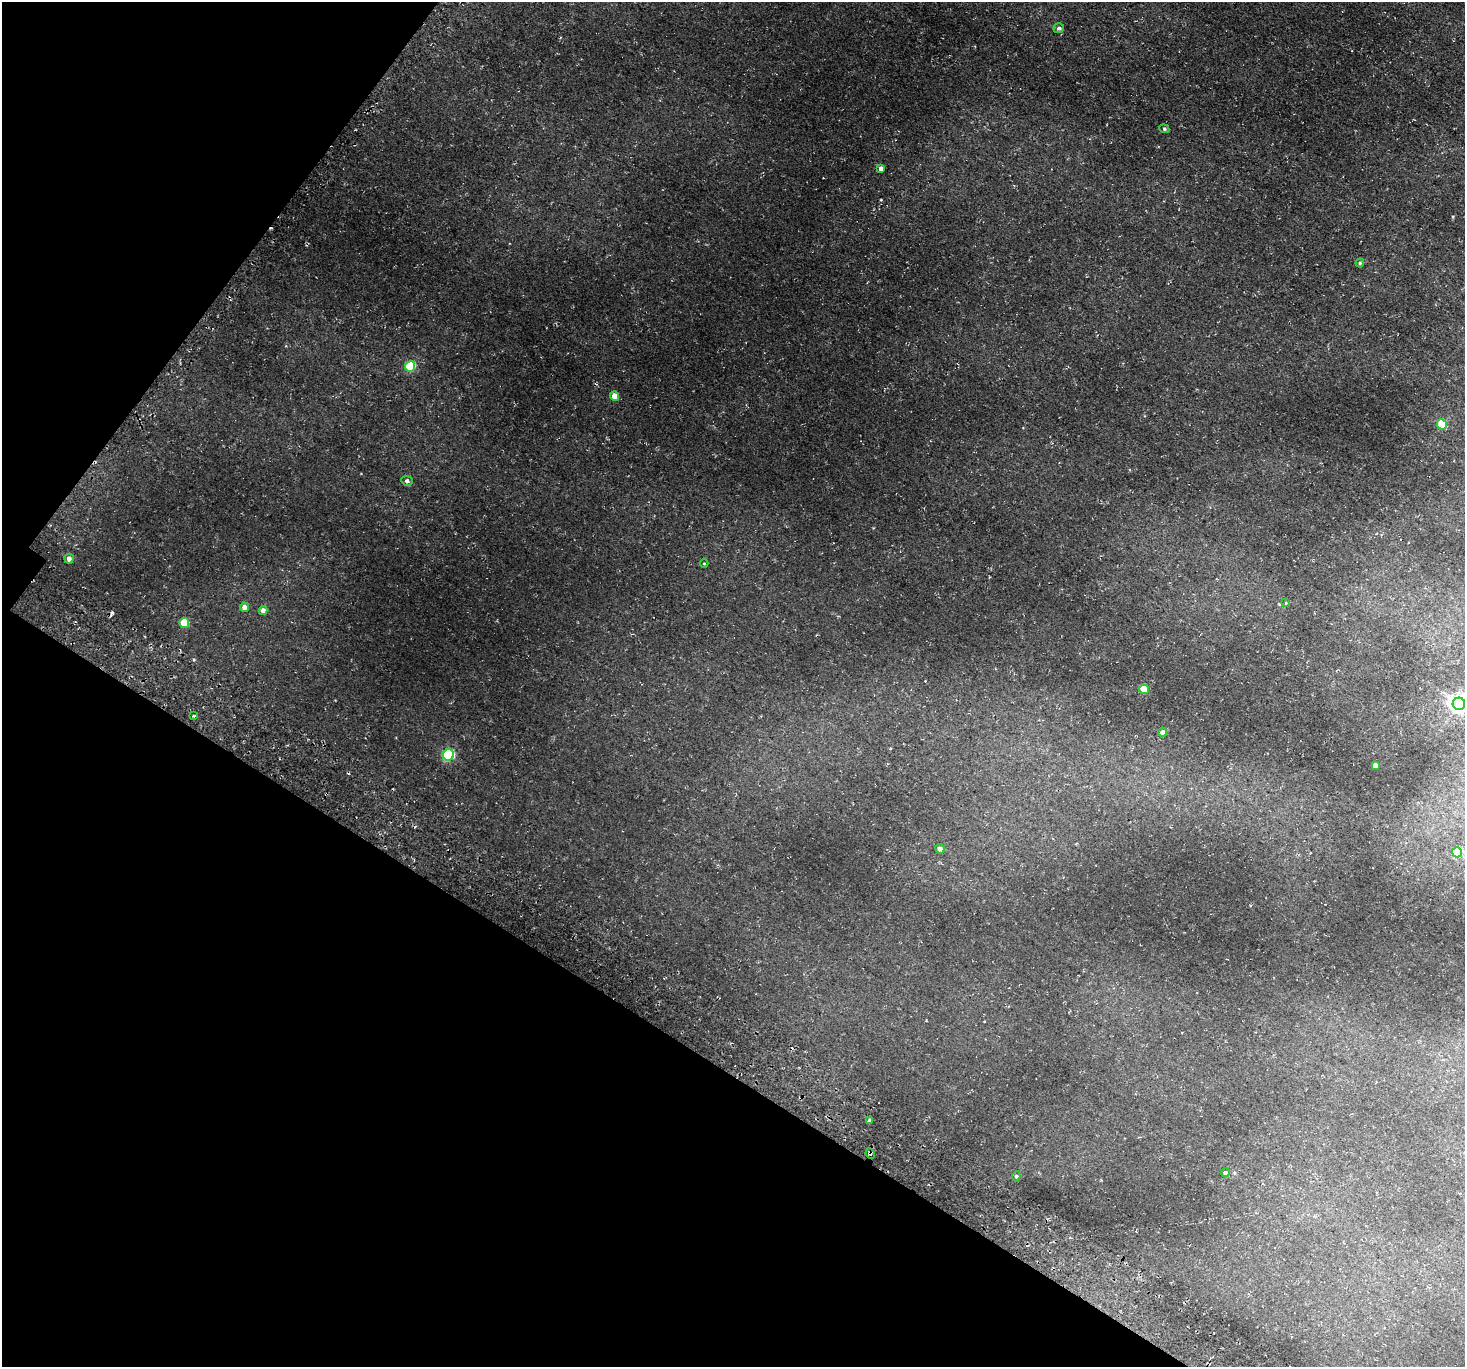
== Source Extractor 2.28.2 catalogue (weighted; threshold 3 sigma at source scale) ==
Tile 9 of 4 x 4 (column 1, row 3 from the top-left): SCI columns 67-1529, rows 1713-3077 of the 5988 x 6014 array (HDU 1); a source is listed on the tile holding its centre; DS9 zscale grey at full resolution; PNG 1467 x 1369 px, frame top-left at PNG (2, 2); each listed source drawn as its Kron ellipse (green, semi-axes under 4 px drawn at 4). Shown black and unused: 29% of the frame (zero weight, under 3 of 4 exposures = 5% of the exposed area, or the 3 px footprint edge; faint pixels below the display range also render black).
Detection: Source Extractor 2.28.2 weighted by HDU 2 'WHT'; one run over the whole footprint, this tile lists its part. Background 0.0418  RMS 0.0071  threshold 0.0321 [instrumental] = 3 sigma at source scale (4.5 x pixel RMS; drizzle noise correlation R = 1.50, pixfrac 1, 0.05/0.05 arcsec/px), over >= 5 px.
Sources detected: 27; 1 cosmic-ray / hot-pixel residue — neither listed nor drawn; the other 26 listed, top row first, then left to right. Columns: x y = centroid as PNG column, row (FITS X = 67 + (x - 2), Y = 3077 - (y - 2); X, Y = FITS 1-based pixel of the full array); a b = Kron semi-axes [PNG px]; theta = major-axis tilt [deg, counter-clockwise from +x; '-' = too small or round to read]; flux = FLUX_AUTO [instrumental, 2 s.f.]
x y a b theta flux
1059 28 5 5 - 1.3
1164 129 5 4 - 0.89
881 168 4 4 - 2.5
1360 263 4 4 - 0.86
410 366 5 5 - 41
614 396 4 4 - 6.8
1442 424 5 5 - 19
407 481 6 5 - 1.3
69 559 5 4 - 2.9
704 563 4 3 - 0.47
1286 603 4 4 - 0.62
244 607 5 4 - 3.6
263 610 4 4 - 3.7
184 623 5 5 - 21
1144 689 5 5 - 20
1459 704 6 6 - 260
193 716 3 3 - 0.77
1162 732 4 4 - 3.2
448 755 6 5 - 67
1375 765 4 4 - 4.3
940 849 4 4 - 2.6
1457 852 5 5 - 37
870 1121 3 3 - 1.8
870 1153 5 3 - 0.97
1225 1173 4 4 - 0.95
1016 1176 5 4 - 0.83
Overlapping masked pixels (flux is a lower limit): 1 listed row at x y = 870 1153
Isophote crosses this tile's border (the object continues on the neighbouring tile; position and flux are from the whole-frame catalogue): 1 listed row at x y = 1459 704